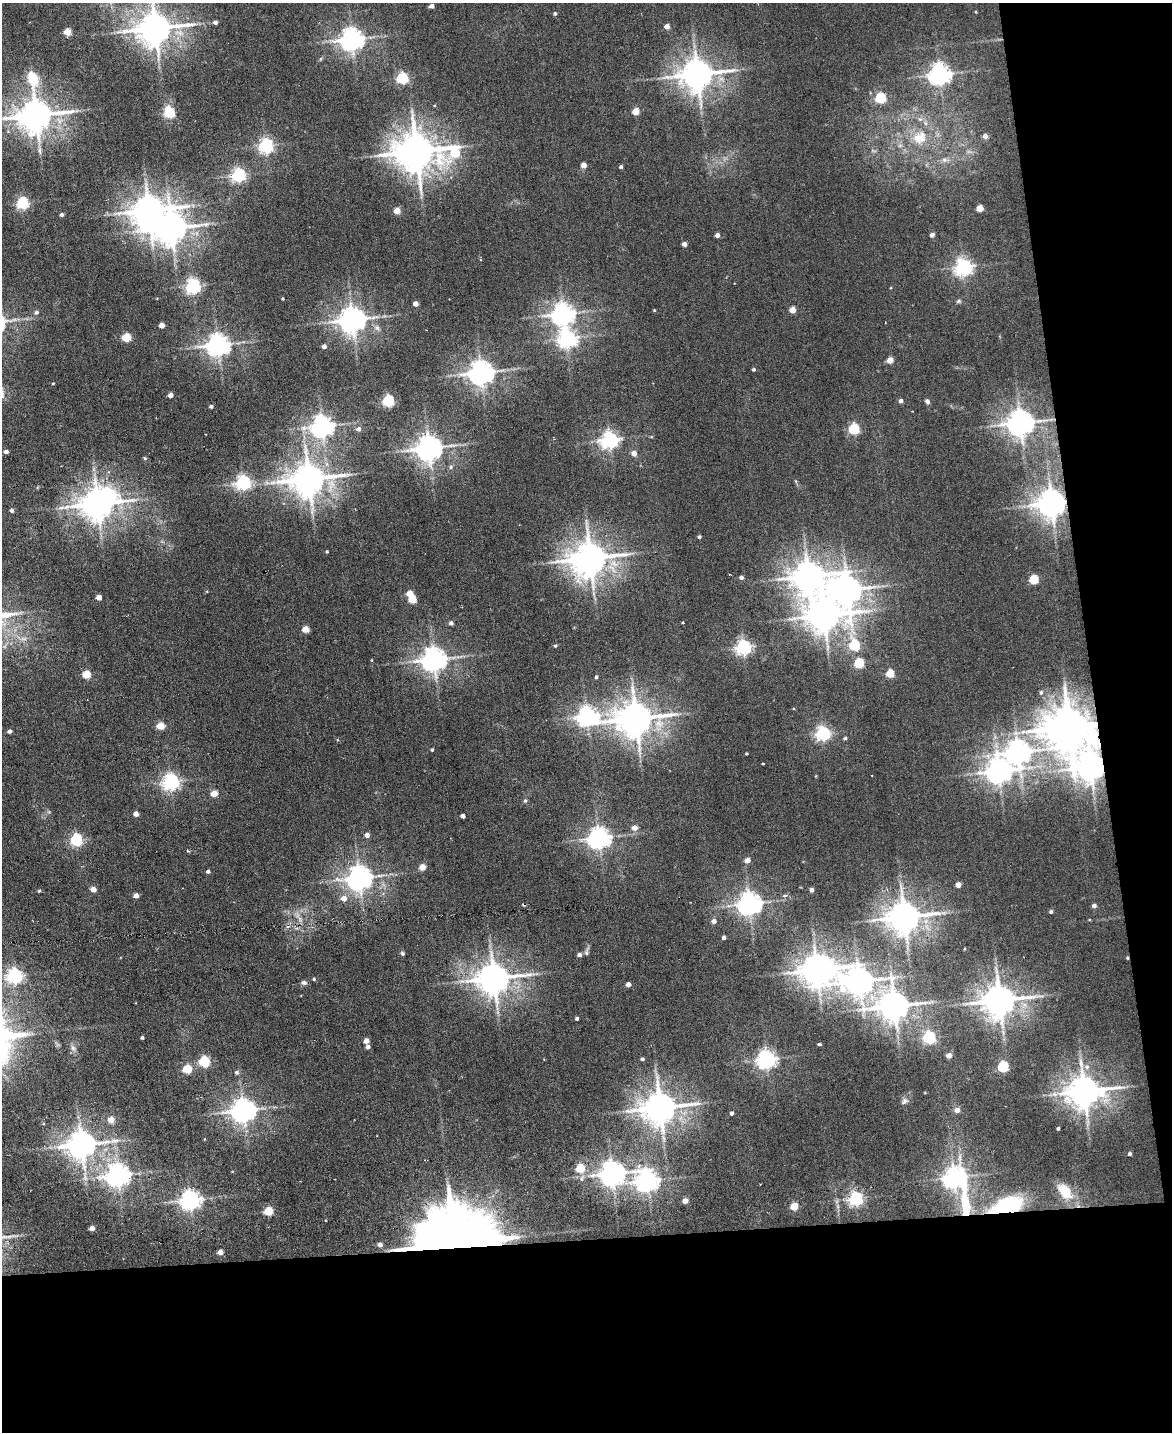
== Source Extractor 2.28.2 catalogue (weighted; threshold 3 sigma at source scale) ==
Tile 12 of 4 x 3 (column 4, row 3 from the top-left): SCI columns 3512-4681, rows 238-1667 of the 4681 x 4658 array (HDU 1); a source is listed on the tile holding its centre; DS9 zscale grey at full resolution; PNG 1174 x 1434 px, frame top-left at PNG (2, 3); no overlay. Shown black and unused: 20% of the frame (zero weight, under 3 of 6 exposures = <1% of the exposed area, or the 3 px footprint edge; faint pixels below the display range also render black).
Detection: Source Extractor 2.28.2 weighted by HDU 2 'WHT'; one run over the whole footprint, this tile lists its part. Background 0.00663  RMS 0.0082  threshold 0.0334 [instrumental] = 3 sigma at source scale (4.09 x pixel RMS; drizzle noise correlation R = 1.36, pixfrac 0.8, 0.05/0.05 arcsec/px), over >= 5 px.
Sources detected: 196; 1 too faint to see at this stretch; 2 inside a brighter object's white glare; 1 cosmic-ray / hot-pixel residue — not listed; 1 inside a brighter listed object's ellipse — not listed separately; the other 191 listed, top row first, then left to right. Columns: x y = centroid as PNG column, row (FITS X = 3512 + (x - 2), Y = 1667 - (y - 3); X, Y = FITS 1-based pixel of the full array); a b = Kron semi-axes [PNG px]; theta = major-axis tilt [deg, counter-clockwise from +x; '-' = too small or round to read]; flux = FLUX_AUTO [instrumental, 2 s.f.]
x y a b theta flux
432 6 4 4 - 4.3
555 14 4 4 - 1.3
215 22 4 4 - 2.4
667 26 4 4 - 5.6
155 28 10 9 - 1700
67 32 4 4 - 16
352 39 7 7 - 650
697 74 10 9 - 1500
940 74 7 7 - 530
402 78 5 5 - 88
33 79 19 10 -81 26
880 98 5 5 - 73
636 111 4 4 - 14
169 113 6 5 - 61
36 115 11 9 10 1700
985 136 5 4 - 4
920 137 23 19 32 23
266 146 6 6 - 200
417 151 11 11 - 2400
455 153 17 13 10 46
944 160 8 6 -20 2.6
584 165 4 4 - 6.6
621 167 4 3 - 1.7
238 175 6 5 - 180
23 203 5 5 - 100
980 208 4 4 - 13
149 211 10 9 - 1400
397 211 4 4 - 13
62 215 4 4 - 1.7
172 228 11 9 46 1300
717 235 4 4 - 3.5
932 235 4 4 - 3.3
684 244 4 4 - 3.9
963 267 6 6 - 310
193 286 6 6 - 200
283 299 3 3 - 0.83
958 301 7 5 3 1.3
415 304 4 4 - 5.3
654 310 3 3 - 0.62
792 310 4 4 - 11
36 312 5 5 - 2.2
563 314 8 7 - 560
352 320 8 7 - 930
162 325 4 4 - 8
126 337 5 5 - 33
567 339 7 7 - 330
218 345 7 7 - 630
324 346 4 4 - 3.7
890 360 4 4 - 9.2
754 369 4 4 - 1.2
481 373 8 7 - 790
53 383 3 2 - 0.67
170 395 4 4 - 5.8
388 401 5 5 - 98
901 401 4 4 - 2.4
927 401 7 5 -48 1.9
211 406 4 3 - 1.9
1020 423 8 8 - 970
322 426 7 7 - 550
358 429 6 5 - 3.2
854 429 5 5 - 77
610 440 6 6 - 300
429 448 8 7 - 910
6 452 4 4 - 2.8
634 453 5 5 - 5.4
145 458 5 4 - 0.95
451 467 6 5 - 1.5
309 479 11 9 10 1700
243 483 6 6 - 220
1052 503 8 8 - 1200
98 504 9 8 - 1400
12 510 4 4 - 2.1
699 537 4 3 - 1.4
327 552 3 3 - 0.89
590 558 11 10 - 1800
808 576 10 9 - 1400
741 578 5 4 - 2
1034 579 5 5 - 37
847 590 12 10 -48 1100
409 593 5 4 - 11
99 597 4 4 - 7.2
412 599 5 5 - 23
824 615 12 10 -10 1500
451 623 4 4 - 2.5
683 623 3 2 - 0.6
305 629 5 4 - 13
23 638 10 5 -1 3.1
854 645 6 5 - 63
555 646 4 4 - 1.2
743 647 6 6 - 220
372 660 4 3 - 0.52
434 660 8 7 - 750
859 663 5 5 - 49
86 674 5 5 - 24
890 674 5 5 - 23
596 677 4 3 - 1.5
1041 692 5 4 - 1.1
587 716 8 7 - 410
636 719 11 10 - 1800
161 726 5 4 - 21
1069 727 12 11 - 3200
9 731 4 4 - 2.5
823 734 6 6 - 190
845 738 4 4 - 1.4
432 750 3 3 - 1
1018 752 8 8 - 750
746 754 4 3 - 0.7
763 764 3 2 - 0.59
1091 767 9 9 - 1200
999 771 8 8 - 770
171 782 6 6 - 280
214 794 4 4 - 14
525 801 5 5 - 1.1
136 814 4 4 - 6.2
463 816 4 4 - 3.2
634 828 5 5 - 7
367 835 4 4 - 4.4
599 838 7 7 - 540
76 840 5 5 - 110
747 860 5 4 - 6
422 867 4 4 - 10
208 871 4 4 - 2.1
359 878 8 7 - 810
958 885 4 4 - 6.5
93 889 4 4 - 7.5
812 890 4 4 - 2.8
39 891 5 4 - 0.82
136 896 4 4 - 5.3
785 896 6 4 2 1.2
343 898 5 5 - 6.3
749 904 7 7 - 670
1094 906 4 4 - 2.9
1051 912 4 4 - 1.5
904 917 10 8 11 1600
714 921 5 5 - 3.6
724 937 4 3 - 2.1
402 953 5 4 - 1.3
586 953 7 6 - 1.6
579 955 4 4 - 3
1127 958 4 4 - 0.76
817 970 9 8 - 1300
14 976 6 6 - 220
494 978 10 9 - 1500
314 979 4 4 - 0.97
859 981 12 9 -11 940
304 982 7 6 - 1.9
628 984 4 4 - 3.7
1000 1000 10 9 - 1600
894 1006 10 9 - 1200
577 1018 3 3 - 1.6
929 1037 5 5 - 120
142 1038 3 3 - 1.3
366 1041 4 4 - 5.7
819 1044 4 3 - 1.2
368 1047 4 4 - 2.5
73 1048 10 6 -62 2.6
949 1056 4 4 - 5.7
642 1059 5 4 - 1.4
767 1059 6 6 - 380
204 1062 5 5 - 66
1003 1067 5 5 - 66
1087 1067 7 7 - 3
187 1069 5 5 - 30
236 1072 6 5 - 1.7
1084 1091 10 9 - 1600
904 1101 10 7 35 2.5
660 1108 10 9 - 1600
957 1110 5 5 - 4.7
243 1111 8 7 - 740
732 1113 4 3 - 1.8
111 1120 5 5 - 10
1058 1128 3 3 - 1.2
81 1145 9 8 - 1200
1129 1154 3 3 - 1.7
580 1168 5 5 - 29
612 1174 8 7 - 780
118 1175 7 7 - 640
954 1178 8 7 - 470
648 1181 8 7 - 530
1065 1191 22 13 -50 20
856 1199 6 6 - 180
190 1200 7 6 - 460
685 1201 4 4 - 6.2
965 1205 60 11 -84 45
1007 1206 36 17 15 68
794 1207 5 5 - 20
268 1211 5 5 - 30
92 1228 4 4 - 5.9
454 1243 22 13 4 13000
380 1245 5 5 - 3.7
220 1252 4 4 - 5.9
Overlapping masked pixels (flux is a lower limit): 7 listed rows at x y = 1052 503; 1069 727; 1091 767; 1127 958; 965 1205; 1007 1206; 454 1243
Isophote crosses this tile's border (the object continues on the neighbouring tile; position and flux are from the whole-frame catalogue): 2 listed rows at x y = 155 28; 36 115